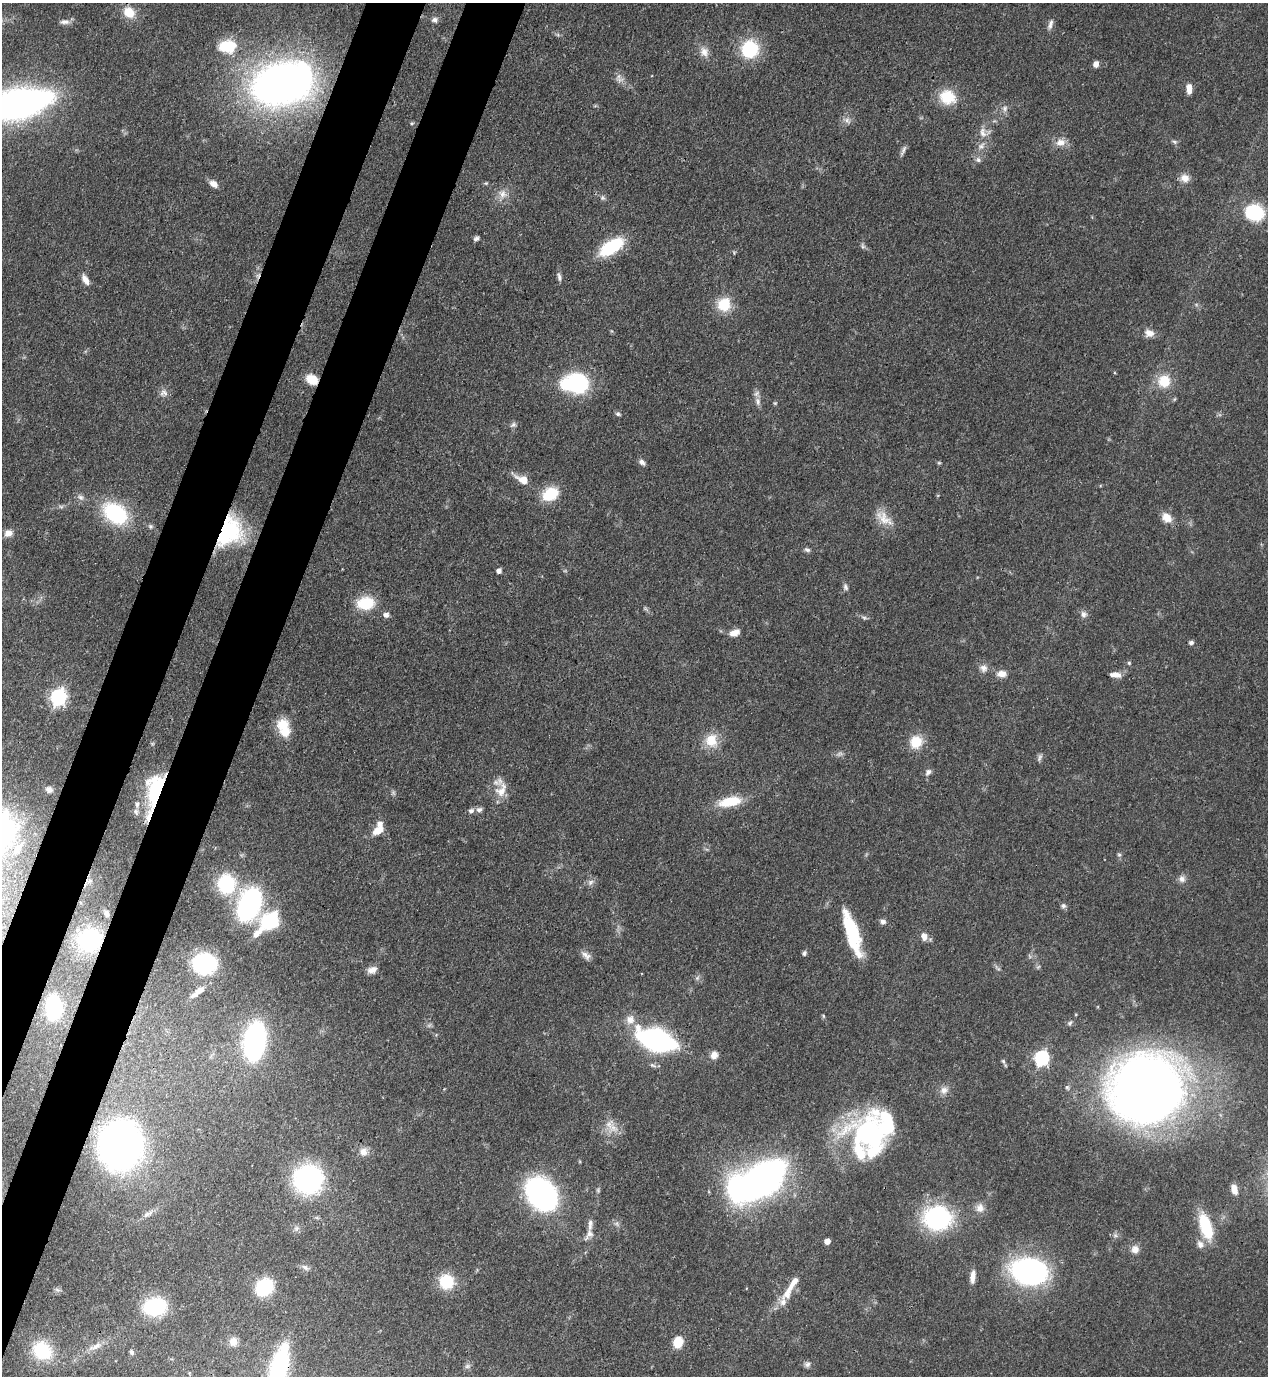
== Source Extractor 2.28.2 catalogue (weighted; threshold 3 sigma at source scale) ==
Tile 7 of 4 x 4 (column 3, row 2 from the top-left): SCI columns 2886-4151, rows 2791-4164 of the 5638 x 5579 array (HDU 1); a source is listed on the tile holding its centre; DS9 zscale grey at full resolution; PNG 1270 x 1378 px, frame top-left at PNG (2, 3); no overlay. Shown black and unused: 8% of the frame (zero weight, under 3 of 4 exposures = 7% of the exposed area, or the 3 px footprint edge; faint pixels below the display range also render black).
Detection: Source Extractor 2.28.2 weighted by HDU 2 'WHT'; one run over the whole footprint, this tile lists its part. Background 0.0508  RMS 0.0034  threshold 0.0152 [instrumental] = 3 sigma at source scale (4.5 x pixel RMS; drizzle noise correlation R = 1.50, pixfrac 1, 0.05/0.05 arcsec/px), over >= 5 px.
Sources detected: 165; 5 too faint to see at this stretch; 3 inside a brighter object's white glare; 1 cosmic-ray / hot-pixel residue — not listed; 12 inside a brighter listed object's ellipse — not listed separately; the other 144 listed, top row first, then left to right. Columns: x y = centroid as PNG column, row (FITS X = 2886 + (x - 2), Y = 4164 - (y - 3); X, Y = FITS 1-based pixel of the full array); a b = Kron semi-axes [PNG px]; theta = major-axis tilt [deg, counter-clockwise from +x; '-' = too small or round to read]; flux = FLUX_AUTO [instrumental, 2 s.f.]
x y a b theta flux
129 12 15 12 -42 6.1
435 20 8 7 - 1.3
65 22 14 7 0 1.6
1050 24 14 6 72 1.4
227 46 23 16 1 12
750 49 15 14 - 23
704 52 14 11 -59 2.9
1096 64 6 5 - 2.3
619 80 13 7 -8 1.7
282 84 45 30 15 240
1189 89 10 5 -88 3.3
947 97 18 15 -24 11
18 103 41 16 12 240
1005 108 9 6 76 1.2
847 120 10 7 -46 1.5
412 123 5 5 - 0.52
983 132 16 9 -75 3
1060 142 14 9 10 3
1174 142 7 5 -23 0.74
903 150 16 5 64 1.2
978 160 7 6 - 0.99
1185 178 12 10 -18 2.9
486 183 5 4 - 0.41
213 184 10 7 -31 2.3
502 194 13 11 89 3.2
603 198 7 6 - 0.83
1254 213 21 18 -19 19
476 238 7 5 39 0.87
863 246 9 5 -69 0.79
611 247 23 11 32 25
559 277 11 5 -75 1.2
85 280 14 7 -59 2.2
724 304 17 16 - 8.8
1149 333 13 10 -4 2.5
312 379 11 9 -29 6.5
1164 381 16 16 - 7.6
577 383 21 17 -28 34
164 393 12 9 21 1.9
758 401 12 6 -85 1.7
618 414 7 5 -18 0.75
513 425 9 6 29 1
642 462 9 6 -43 1.2
939 463 5 5 - 0.43
523 480 18 9 -25 4.2
550 494 17 13 29 11
80 497 9 7 -32 1.3
61 507 7 4 -19 0.67
115 513 26 18 -37 30
1167 517 13 10 -48 3.9
884 518 28 12 -42 5.6
151 526 7 6 - 0.77
230 532 38 27 65 30
8 533 10 8 24 2.4
807 550 9 5 -13 0.89
499 571 5 5 - 1.4
845 587 10 6 -71 1
366 603 21 15 6 11
1084 614 9 8 - 1.5
386 615 7 6 - 1.4
864 618 8 5 -17 0.8
735 633 12 7 20 2.7
1191 643 6 5 - 0.85
1129 663 5 5 - 0.52
983 668 12 10 -28 2.1
1002 674 12 9 -1 2.7
1115 675 14 6 -6 2.5
58 697 7 6 - 110
283 725 16 15 - 6.9
711 740 18 17 - 6.9
916 742 14 12 62 8.2
928 772 9 7 54 1.3
49 790 9 7 -29 1.6
501 790 23 15 65 5.6
156 791 32 14 75 32
730 802 24 10 11 11
137 804 9 7 87 1.4
479 810 8 7 - 1.2
471 811 8 7 - 1.2
378 830 14 8 29 4.2
18 849 17 7 54 2.7
1119 855 5 5 - 0.58
1182 879 10 9 - 1.7
590 882 9 6 42 1.3
226 884 13 11 -88 33
249 905 28 18 66 64
1063 906 7 6 - 0.86
106 913 9 6 -70 1
270 920 18 14 48 25
883 922 8 7 - 1.2
852 933 46 12 -72 21
924 936 10 8 -81 2.2
89 940 24 22 17 29
804 953 6 5 - 0.87
586 955 14 8 -36 1.9
204 964 16 14 -4 48
372 970 13 9 21 2.3
697 978 6 5 - 0.71
198 992 18 6 39 3.5
53 1007 13 8 90 52
823 1016 6 4 -61 0.42
630 1020 14 12 62 3.3
1070 1023 8 5 39 0.75
657 1040 23 11 -18 140
254 1041 24 13 80 88
714 1055 9 8 - 2.5
1041 1058 7 6 - 68
1003 1061 7 5 -62 0.68
1147 1089 48 44 18 530
944 1090 12 10 30 2.3
609 1125 20 12 -79 4.6
871 1133 49 43 -13 60
121 1145 28 24 76 240
363 1152 12 10 62 2.4
308 1179 18 18 - 75
763 1179 31 17 39 230
1234 1189 9 6 -73 3.1
598 1190 6 5 - 0.58
541 1194 22 17 -51 120
980 1208 12 11 - 2.7
148 1214 18 6 28 2
937 1218 24 21 3 49
617 1224 8 7 - 1.1
1206 1226 22 10 -73 19
589 1234 17 8 54 2.4
1115 1235 6 6 - 0.9
827 1241 5 4 - 2.7
1200 1244 11 8 -65 1.8
1135 1249 11 10 - 2.4
305 1267 12 5 -33 1.2
1029 1271 34 23 -8 74
973 1277 15 6 83 2.9
446 1282 14 14 - 12
264 1287 15 13 42 22
57 1290 8 4 -36 0.7
787 1293 20 12 64 4.8
155 1306 19 13 10 28
233 1341 11 10 - 2.8
678 1342 8 7 - 9.8
95 1346 22 7 22 3.1
42 1351 21 18 -34 18
131 1352 7 6 - 0.75
807 1364 9 7 5 1.2
467 1366 8 6 21 0.9
278 1370 46 14 74 58
Overlapping masked pixels (flux is a lower limit): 7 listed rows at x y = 312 379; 230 532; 156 791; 89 940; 657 1040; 763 1179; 278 1370
Isophote crosses this tile's border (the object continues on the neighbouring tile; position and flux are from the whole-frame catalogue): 2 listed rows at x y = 18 103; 278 1370